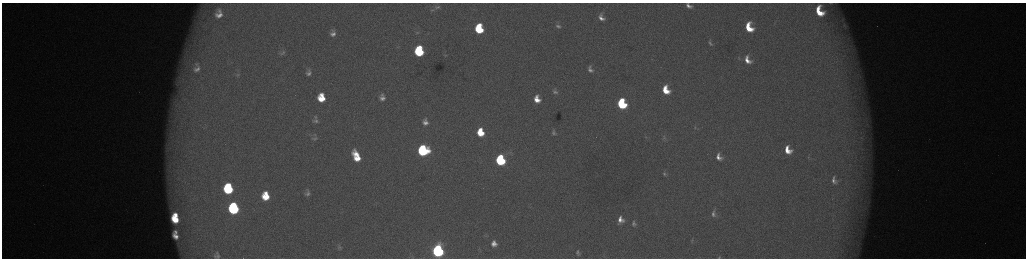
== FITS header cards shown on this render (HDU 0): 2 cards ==
NAXIS1  =                 2048 /fastest changing axis
NAXIS2  =                  512 /next to fastest changing axis

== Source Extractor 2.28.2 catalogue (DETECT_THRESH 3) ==
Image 2048 x 512 px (HDU 0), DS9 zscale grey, zoomed out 1/2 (1 PNG px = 2 x 2 image px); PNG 1028 x 260 px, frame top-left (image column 1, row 511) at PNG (2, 3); no overlay
Background 176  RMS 2.1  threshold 6.18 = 3 sigma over >= 5 px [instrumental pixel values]
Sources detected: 71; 4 cannot appear on this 1/2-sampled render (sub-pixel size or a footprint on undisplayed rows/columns) and are not listed; the other 67 listed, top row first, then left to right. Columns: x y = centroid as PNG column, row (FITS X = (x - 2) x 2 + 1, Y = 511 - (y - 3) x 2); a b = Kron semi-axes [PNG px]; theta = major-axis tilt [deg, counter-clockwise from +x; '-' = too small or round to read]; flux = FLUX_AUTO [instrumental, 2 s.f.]
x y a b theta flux
831 3 8 4 -11 1000
689 6 9 5 -32 2400
437 7 10 6 -2 1900
432 10 8 4 10 1100
219 11 5 3 - 1100
819 11 11 7 -64 12000
219 15 6 5 - 2800
601 17 7 5 -69 2500
844 25 6 4 -64 770
558 26 7 5 -25 1200
749 27 9 6 -66 11000
479 29 8 7 - 24000
417 32 7 4 2 820
333 33 7 6 - 2300
710 43 8 5 -62 1100
419 51 8 6 -83 37000
283 53 8 4 25 910
445 55 5 3 - 340
739 58 5 3 - 420
747 60 10 6 -62 4600
197 65 12 8 -34 4100
197 69 13 10 0 4600
590 69 7 5 -63 1800
309 72 9 6 83 1900
238 75 6 4 39 620
666 90 7 5 -67 9500
555 91 8 6 -68 1500
382 95 6 5 - 1000
321 98 9 7 -87 11000
382 98 9 7 -18 2500
537 99 8 6 -73 5900
622 104 7 6 - 40000
315 120 10 8 -89 2000
425 122 6 5 - 2300
695 127 4 3 - 360
480 132 7 5 -78 11000
554 133 8 6 -70 1300
646 137 4 3 - 290
315 138 9 5 6 1200
664 138 7 6 - 1100
423 150 7 7 - 59000
788 150 8 5 -65 6600
356 156 11 6 -66 10000
719 157 7 5 -63 2900
808 157 4 3 - 350
500 160 7 6 - 51000
664 174 6 4 -54 830
834 180 7 3 -80 1500
228 188 8 7 - 36000
307 193 9 7 -86 2000
265 196 8 7 - 11000
234 208 8 7 - 62000
713 214 7 4 -86 1400
176 215 4 3 - 3600
175 219 7 5 -43 10000
620 220 9 7 87 3900
634 223 8 6 -76 1600
175 232 4 3 - 1100
175 236 7 4 -50 3100
692 240 5 3 - 460
494 243 6 5 - 3000
438 251 7 6 - 130000
217 253 6 4 -47 710
578 253 10 7 -77 1900
217 256 9 6 -12 1400
604 256 5 2 - 350
719 257 3 2 - 320
At the frame edge (FLAGS 8, measured only in part): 3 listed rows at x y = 831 3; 689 6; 719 257
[4 sub-pixel or undisplayed-footprint detections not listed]